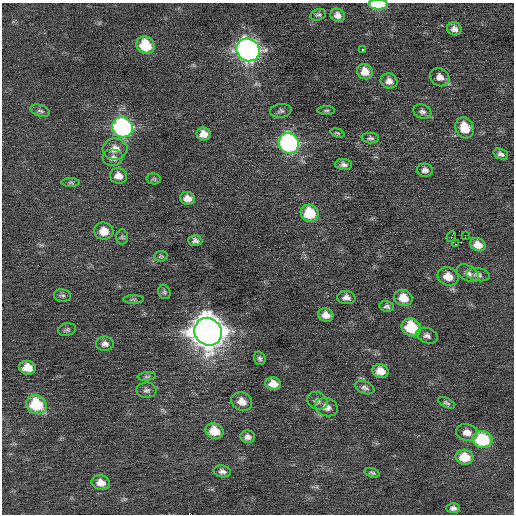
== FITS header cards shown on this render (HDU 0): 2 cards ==
NAXIS1  =                  512 / Axis length
NAXIS2  =                  512 / Axis length

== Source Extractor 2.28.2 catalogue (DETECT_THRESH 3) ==
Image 512 x 512 px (HDU 0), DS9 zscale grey, 1 PNG px = 1 image px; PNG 516 x 516 px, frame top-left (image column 1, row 512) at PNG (2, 3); each listed source drawn as its Kron ellipse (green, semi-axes under 4 px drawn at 4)
Background -0.058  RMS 0.72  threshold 2.15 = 3 sigma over >= 5 px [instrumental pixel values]
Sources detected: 74; all 74 listed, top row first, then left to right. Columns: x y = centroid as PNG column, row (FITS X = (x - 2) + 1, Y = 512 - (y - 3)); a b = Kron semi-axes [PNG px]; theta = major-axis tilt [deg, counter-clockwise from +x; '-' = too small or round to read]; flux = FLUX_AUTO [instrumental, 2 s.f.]
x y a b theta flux
378 4 9 5 0 2400
318 15 8 5 15 100
338 15 7 6 - 260
454 29 7 6 - 240
146 45 9 8 - 1800
248 50 12 11 - 26000
363 50 3 2 - 100
365 72 8 7 - 540
440 77 10 8 -33 310
389 81 8 7 - 270
326 110 9 3 0 71
40 111 10 5 -18 120
281 111 11 7 7 130
422 111 9 7 -18 160
123 127 10 10 - 11000
465 128 11 9 -65 830
337 133 7 4 -16 69
204 134 7 6 - 380
370 138 9 5 -1 110
289 143 10 10 - 10000
115 149 12 10 1 450
501 154 7 5 -20 140
113 158 10 8 0 240
344 165 8 5 -4 160
425 170 8 6 -8 190
118 176 9 7 -25 380
154 179 7 5 -11 81
71 182 9 4 0 97
187 198 7 6 - 340
310 213 9 8 - 1800
104 231 9 8 - 630
465 235 2 2 - 580
451 236 5 2 - 190
122 237 7 6 - 99
195 241 7 5 -5 150
455 244 4 2 - 63
478 245 8 6 -25 430
161 256 6 5 - 75
468 273 12 7 -30 240
478 275 12 6 -8 180
448 276 11 9 -20 550
164 292 7 6 - 88
62 295 9 6 -11 110
346 298 9 6 -3 250
403 298 9 8 - 620
133 299 10 4 1 80
387 306 7 5 -13 120
326 315 7 6 - 350
411 327 10 8 -30 2100
67 330 9 6 14 120
208 332 14 13 - 91000
427 336 11 7 -21 190
105 344 9 7 0 210
260 358 7 5 -71 110
28 368 8 7 - 650
380 371 8 7 - 520
147 376 9 3 5 70
273 384 8 6 -11 490
365 388 10 6 -21 150
147 390 10 7 -2 170
242 401 11 9 -27 440
317 401 10 8 -25 200
446 403 9 4 -27 110
36 405 11 9 -37 2500
326 407 11 9 -21 390
215 431 9 7 -21 930
467 432 11 8 -11 420
248 437 7 6 - 200
483 440 10 8 -15 3100
465 457 9 7 -11 1000
222 471 9 6 -11 180
372 473 8 4 -18 96
101 483 9 7 -16 450
453 508 7 5 -1 170
At the frame edge (FLAGS 8, measured only in part): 1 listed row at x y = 378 4